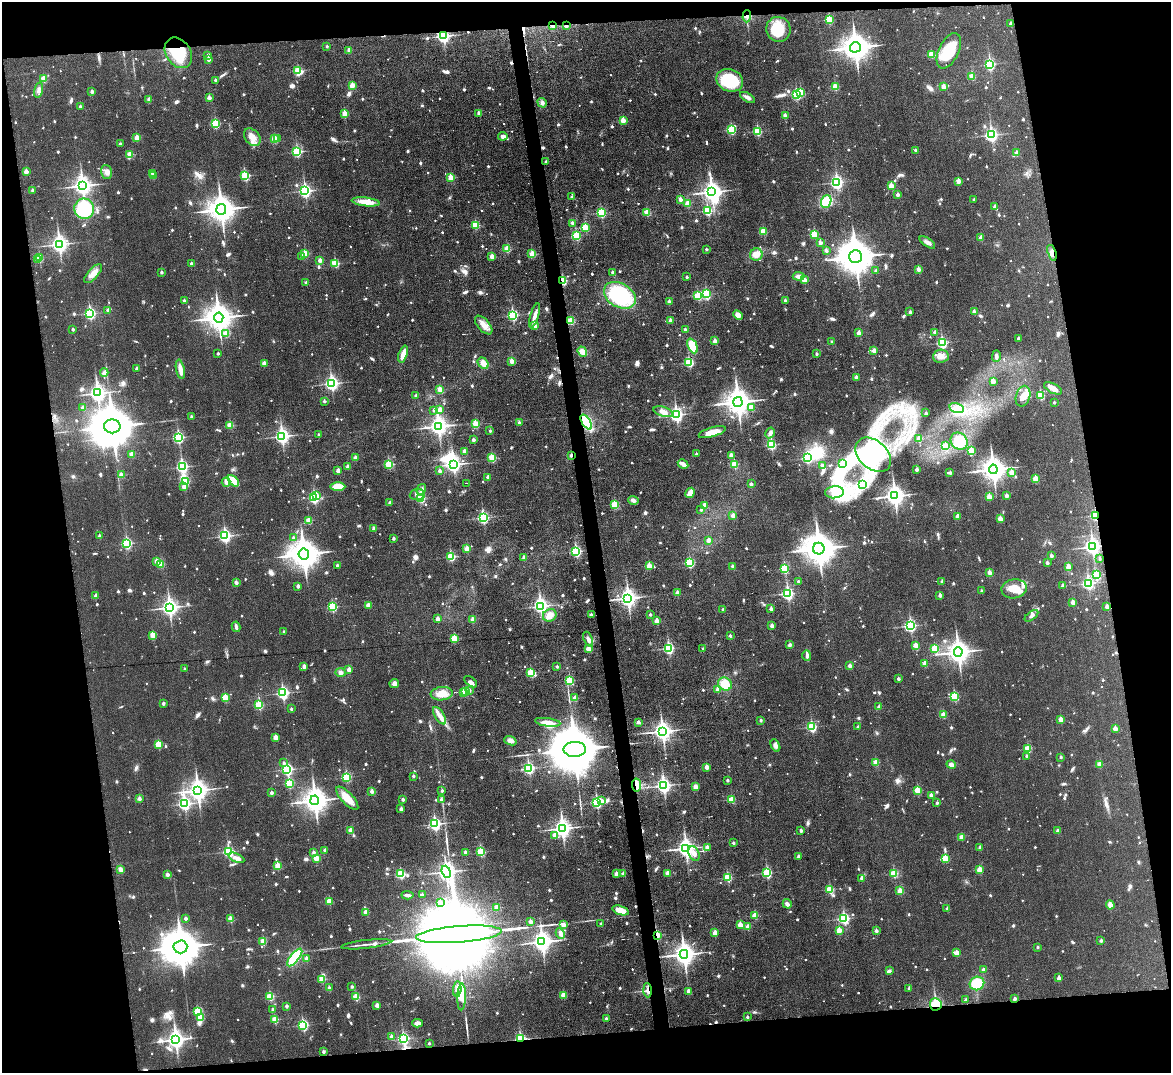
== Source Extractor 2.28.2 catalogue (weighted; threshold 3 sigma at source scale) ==
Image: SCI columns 1-4674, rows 131-4412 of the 4676 x 4653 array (HDU 1 of 3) = the unmasked area's bounding box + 8 px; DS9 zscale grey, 4 x 4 block average (1 PNG px = mean of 4 x 4 image px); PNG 1173 x 1075 px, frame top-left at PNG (2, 2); each listed source drawn as its Kron ellipse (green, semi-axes under 4 px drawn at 4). Shown black and unused: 19% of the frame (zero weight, under 3 of 6 exposures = <1% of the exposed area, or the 3 px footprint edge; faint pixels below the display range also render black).
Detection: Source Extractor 2.28.2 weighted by HDU 2 'WHT'. Background 0.0383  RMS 0.0043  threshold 0.0175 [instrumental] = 3 sigma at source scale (4.09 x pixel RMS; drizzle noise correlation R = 1.36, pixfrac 0.8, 0.05/0.05 arcsec/px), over >= 5 px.
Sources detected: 1558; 11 too faint to see at this stretch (4 x 4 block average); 16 inside a brighter object's white glare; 11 cosmic-ray / hot-pixel residue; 4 long thin detections or spike segments (spike, bleed or trail) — neither listed nor drawn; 14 coinciding with a brighter row at this scale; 25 inside a brighter listed object's ellipse — not listed separately; of the other 1477, all 500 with FLUX_AUTO >= 8.23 (the completeness limit of this list) listed and drawn (977 fainter detections not listed), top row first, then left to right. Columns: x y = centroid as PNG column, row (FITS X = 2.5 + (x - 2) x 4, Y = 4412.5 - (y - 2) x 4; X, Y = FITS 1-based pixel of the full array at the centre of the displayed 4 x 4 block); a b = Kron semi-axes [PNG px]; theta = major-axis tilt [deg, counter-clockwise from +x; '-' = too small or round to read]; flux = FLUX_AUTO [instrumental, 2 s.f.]
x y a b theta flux
747 16 6 3 88 8.5
829 20 3 2 - 130
1011 24 2 2 - 16
553 26 3 2 - 11
566 26 2 2 - 19
778 29 12 12 - 72
443 36 3 3 - 580
327 46 2 2 - 8.7
855 47 5 5 - 4000
349 50 2 2 - 25
949 51 19 10 64 94
178 53 16 12 -56 110
931 54 2 2 - 72
208 55 2 2 - 8.9
209 59 2 2 - 25
990 64 3 2 - 350
298 71 3 2 - 130
972 76 2 2 - 73
44 79 2 2 - 65
215 80 2 2 - 11
730 80 14 11 -22 130
352 85 2 2 - 55
944 86 2 2 - 41
835 87 2 2 - 94
39 90 8 3 77 9.5
92 91 2 2 - 19
800 92 3 2 - 97
796 95 3 2 - 210
747 97 8 3 -30 11
209 98 2 2 - 24
149 100 2 2 - 26
542 103 5 4 - 8.8
80 106 2 2 - 9.8
344 113 2 2 - 50
479 113 2 2 - 26
785 116 2 2 - 33
623 120 2 2 - 49
215 124 2 2 - 180
731 130 2 2 - 200
757 131 2 2 - 160
991 135 3 2 - 570
503 136 4 4 - 12
252 137 10 7 -50 25
137 138 2 2 - 46
275 139 2 2 - 100
278 139 2 2 - 8.8
120 144 2 2 - 11
915 150 2 2 - 8.7
297 152 3 2 - 230
1017 153 2 2 - 32
130 155 2 2 - 56
546 162 2 2 - 9
26 172 2 2 - 32
107 172 7 5 -74 13
152 173 2 2 - 11
153 176 2 2 - 35
245 176 2 2 - 230
451 178 2 2 - 72
958 181 2 2 - 35
837 182 3 2 - 570
82 186 4 3 - 1400
891 186 2 2 - 69
33 190 2 2 - 11
305 191 3 3 - 550
712 192 4 4 - 1500
898 195 2 2 - 19
571 197 2 2 - 9.9
680 199 2 2 - 28
974 199 2 2 - 12
826 201 6 5 - 62
366 202 14 4 -7 39
688 203 2 2 - 73
995 207 2 2 - 25
84 209 10 10 - 140
221 209 5 5 - 3700
707 211 2 2 - 190
647 212 2 2 - 74
601 213 2 2 - 210
572 223 2 2 - 13
475 225 2 2 - 110
585 227 2 2 - 130
763 231 2 2 - 75
814 234 2 2 - 110
576 236 3 2 - 200
981 238 2 2 - 35
927 242 9 3 -35 13
820 243 2 2 - 26
59 244 4 3 - 1100
507 249 2 2 - 85
706 249 2 2 - 8.6
826 251 2 2 - 20
1052 253 8 4 -71 12
305 254 2 2 - 80
532 254 2 2 - 82
756 254 6 6 - 25
492 256 2 2 - 45
302 257 2 2 - 12
855 257 6 6 - 8400
39 258 2 2 - 100
37 259 2 2 - 13
320 260 2 2 - 24
335 263 2 2 - 140
191 264 2 2 - 13
918 269 2 2 - 28
876 270 2 2 - 14
161 272 2 2 - 13
613 272 2 2 - 14
93 274 12 5 48 23
799 276 6 4 -2 12
687 277 2 2 - 11
804 280 2 2 - 40
563 281 2 2 - 140
306 282 2 2 - 8.4
706 294 3 2 - 250
620 295 17 12 -31 210
698 296 2 2 - 110
184 300 2 2 - 10
785 300 2 2 - 9.3
669 301 2 2 - 16
108 310 2 2 - 17
910 312 2 2 - 14
974 312 2 2 - 21
90 313 3 2 - 380
512 315 3 2 - 320
535 315 13 3 73 16
738 315 5 4 - 17
219 318 5 5 - 3800
670 320 2 2 - 20
571 321 2 2 - 92
484 325 11 6 -49 23
535 326 2 2 - 32
73 329 2 2 - 11
685 329 2 2 - 13
935 332 2 2 - 23
859 333 2 2 - 32
226 334 2 2 - 63
1018 338 2 2 - 15
715 341 2 2 - 25
832 342 2 2 - 11
942 343 3 2 - 320
692 346 8 4 -66 54
874 350 2 2 - 29
582 352 5 4 - 18
218 354 2 2 - 9.7
403 354 9 3 70 34
817 354 2 2 - 8.8
941 356 8 6 5 17
996 356 6 3 89 8.3
512 361 2 2 - 44
689 362 2 2 - 210
264 363 2 2 - 35
483 363 6 4 -49 19
137 368 2 2 - 18
180 369 10 3 -79 26
104 372 4 3 - 10
856 378 2 2 - 34
993 381 2 2 - 41
332 383 3 3 - 630
1053 388 10 5 -27 16
440 389 2 2 - 48
97 393 4 3 - 1100
1041 395 2 2 - 140
416 396 2 2 - 17
1023 396 10 7 75 22
324 401 2 2 - 11
738 402 5 4 - 3300
1054 402 2 2 - 8.9
752 407 2 2 - 21
83 408 2 2 - 23
957 408 7 5 -14 28
440 409 2 2 - 41
434 410 2 2 - 12
663 412 10 5 -17 22
926 413 2 2 - 13
676 415 3 3 - 690
192 417 2 2 - 14
586 422 8 4 -57 110
519 423 2 2 - 17
475 424 2 2 - 91
230 425 2 2 - 81
112 426 8 7 - 15000
438 426 4 3 - 1400
490 431 2 2 - 8.3
712 432 14 4 16 29
770 433 5 4 - 9
319 435 2 2 - 9.4
282 436 3 3 - 800
178 437 3 2 - 340
919 439 2 2 - 75
473 440 2 2 - 17
959 441 9 7 -47 48
771 445 3 2 - 230
945 446 2 2 - 45
971 450 2 2 - 110
465 451 3 3 - 8.2
132 454 2 2 - 41
696 454 2 2 - 9
571 455 2 2 - 13
731 455 2 2 - 21
873 455 20 14 -42 89
355 458 2 2 - 26
492 458 2 2 - 130
807 458 3 2 - 210
389 464 2 2 - 170
453 464 3 3 - 890
683 464 5 3 - 21
734 464 2 2 - 100
842 464 3 3 - 36
822 465 2 2 - 12
182 467 3 2 - 410
348 467 2 2 - 25
917 469 2 2 - 19
993 469 4 4 - 2900
338 471 2 2 - 30
439 471 2 2 - 15
950 473 2 2 - 14
1012 473 2 2 - 55
121 475 2 2 - 23
488 477 2 2 - 19
1036 479 2 2 - 87
185 481 2 2 - 130
233 481 7 3 -47 59
226 482 4 2 - 17
466 483 2 2 - 11
751 484 2 2 - 11
863 485 3 2 - 21
338 486 7 4 0 44
184 487 2 2 - 26
421 489 5 4 - 9.4
834 492 9 6 5 30
690 493 5 3 - 25
417 494 7 5 5 16
316 495 2 2 - 10
1006 495 2 2 - 21
895 496 4 3 - 1700
989 497 2 2 - 60
314 498 3 2 - 320
421 498 2 2 - 190
633 500 5 3 - 9.9
390 503 2 2 - 18
615 504 2 2 - 110
705 505 2 2 - 50
701 510 2 2 - 8.4
733 515 2 2 - 36
1095 515 2 2 - 210
958 516 2 2 - 26
483 518 3 2 - 350
1000 519 2 2 - 50
309 521 2 2 - 75
374 529 2 2 - 24
99 536 2 2 - 15
225 536 3 2 - 490
293 538 2 2 - 12
393 538 2 2 - 14
709 540 2 2 - 27
127 543 3 2 - 240
1092 547 3 3 - 900
467 549 2 2 - 60
819 549 6 5 - 5800
576 551 3 2 - 310
304 554 5 5 - 5000
1051 556 2 2 - 20
451 557 2 2 - 170
524 558 2 2 - 18
1100 559 2 2 - 9
157 561 2 2 - 36
690 562 2 2 - 230
1047 563 2 2 - 16
161 564 2 2 - 79
337 565 2 2 - 12
649 566 2 2 - 58
733 566 2 2 - 23
1068 567 4 3 - 11
784 569 2 2 - 180
989 573 2 2 - 29
1096 575 2 2 - 150
798 581 2 2 - 9.4
942 581 2 2 - 11
236 582 2 2 - 20
1088 583 3 2 - 430
1063 585 2 2 - 17
298 586 2 2 - 17
1014 589 13 9 9 37
982 591 2 2 - 11
677 593 2 2 - 34
788 593 3 2 - 450
940 595 2 2 - 20
96 596 2 2 - 23
628 598 4 3 - 1300
1073 602 2 2 - 32
368 605 2 2 - 41
540 606 3 3 - 670
169 607 3 3 - 1100
332 607 2 2 - 210
1107 607 2 2 - 26
723 609 2 2 - 12
771 609 2 2 - 20
650 614 2 2 - 12
550 615 7 6 - 19
591 615 2 2 - 11
1031 616 8 3 37 9
438 619 2 2 - 36
473 620 2 2 - 42
657 621 2 2 - 35
910 625 3 2 - 450
772 626 2 2 - 26
236 627 5 3 - 8.5
284 632 2 2 - 10
153 635 2 2 - 80
730 636 2 2 - 13
454 638 2 2 - 100
588 639 8 4 -69 10
790 645 2 2 - 19
916 646 2 2 - 70
669 648 3 2 - 310
588 649 2 2 - 58
703 649 2 2 - 10
935 649 2 2 - 130
958 652 5 4 - 2500
807 655 5 4 - 8.4
925 664 2 2 - 44
304 666 2 2 - 23
557 666 2 2 - 11
850 666 2 2 - 21
185 669 2 2 - 10
349 670 2 2 - 30
340 673 5 4 - 8.2
531 673 2 2 - 140
898 679 2 2 - 16
569 680 2 2 - 150
471 682 7 3 -38 8.7
394 684 5 5 - 9.9
725 684 7 6 - 45
717 689 2 2 - 21
469 690 2 2 - 13
464 692 2 2 - 62
466 692 2 2 - 31
283 693 3 2 - 490
442 694 11 6 7 37
954 696 2 2 - 180
225 698 2 2 - 100
575 698 2 2 - 39
163 703 2 2 - 13
259 705 2 2 - 150
879 707 2 2 - 15
291 709 2 2 - 9.1
943 715 2 2 - 55
440 716 10 4 -57 18
1061 719 2 2 - 39
761 720 2 2 - 10
548 722 13 4 -8 20
638 722 2 2 - 16
812 727 3 2 - 240
858 727 2 2 - 10
1115 728 2 2 - 38
662 731 4 3 - 1400
276 737 2 2 - 42
510 741 6 4 -22 14
158 744 2 2 - 100
775 745 6 4 -62 11
575 749 11 7 2 26000
1028 749 2 2 - 100
1026 756 2 2 - 8.3
1061 757 2 2 - 8.8
876 762 2 2 - 55
283 763 2 2 - 8.4
951 764 5 3 - 9.5
1100 764 2 2 - 57
707 767 2 2 - 33
528 768 3 2 - 340
287 769 3 2 - 370
413 776 2 2 - 11
346 777 2 2 - 210
727 780 2 2 - 9.7
289 783 2 2 - 170
637 785 6 4 -80 34
664 785 3 3 - 760
695 787 4 3 - 15
198 790 4 3 - 1800
918 790 2 2 - 95
372 791 2 2 - 23
442 791 2 2 - 9
271 793 2 2 - 17
931 795 2 2 - 15
347 798 15 5 -46 37
139 799 2 2 - 23
403 799 2 2 - 13
732 799 2 2 - 85
315 800 5 4 - 3000
441 800 2 2 - 12
601 801 2 2 - 22
597 802 3 2 - 310
937 803 2 2 - 9.4
184 804 3 2 - 470
401 809 2 2 - 18
435 824 3 2 - 470
562 828 4 3 - 1200
351 830 2 2 - 46
801 831 2 2 - 15
1058 831 2 2 - 23
554 835 2 2 - 16
962 838 2 2 - 25
733 843 2 2 - 10
980 847 2 2 - 18
686 848 4 3 - 1300
707 848 2 2 - 33
325 850 2 2 - 16
228 852 3 2 - 300
313 852 2 2 - 15
465 852 2 2 - 18
481 852 2 2 - 160
694 854 8 5 -65 16
799 856 2 2 - 18
236 858 8 3 -25 13
316 858 2 2 - 69
945 858 3 2 - 110
277 866 2 2 - 74
121 869 3 2 - 16
979 870 2 2 - 65
446 872 6 3 -69 1200
623 873 2 2 - 15
668 873 2 2 - 42
767 873 3 2 - 220
894 873 2 2 - 120
401 874 2 2 - 200
616 874 2 2 - 36
167 875 2 2 - 21
728 877 2 2 - 150
862 879 2 2 - 12
830 889 2 2 - 130
900 891 2 2 - 59
407 895 6 2 -4 9
422 895 2 2 - 16
329 901 2 2 - 70
440 903 2 2 - 42
787 904 5 3 - 9.1
1110 905 4 4 - 14
496 907 2 2 - 53
947 909 2 2 - 19
620 910 8 4 -18 40
366 912 2 2 - 46
755 915 2 2 - 65
186 918 2 2 - 15
230 919 2 2 - 66
844 919 3 2 - 330
530 922 2 2 - 26
601 924 2 2 - 11
563 925 2 2 - 32
740 925 2 2 - 45
748 927 2 2 - 37
839 930 2 2 - 63
876 931 2 2 - 14
715 933 2 2 - 48
459 934 43 8 4 130000
560 934 5 3 - 13
657 935 3 2 - 66
1101 940 2 2 - 16
263 941 2 2 - 81
542 942 4 3 - 1600
366 944 25 2 6 13
180 947 7 6 - 10000
1037 947 2 2 - 8.6
957 953 2 2 - 43
684 954 4 4 - 2100
295 957 11 4 51 110
306 959 2 2 - 34
983 970 2 2 - 22
889 971 3 2 - 10
1059 978 2 2 - 27
322 979 2 2 - 100
977 983 7 6 - 73
352 987 2 2 - 10
329 988 2 2 - 22
909 988 2 2 - 11
457 989 8 3 87 13
647 990 7 3 -87 9
688 991 2 2 - 16
563 995 2 2 - 55
270 996 2 2 - 130
356 997 2 2 - 110
462 997 13 2 88 140
1015 999 2 2 - 17
966 1000 2 2 - 17
936 1004 6 6 - 87
377 1005 2 2 - 34
286 1006 2 2 - 15
272 1009 2 2 - 9.5
198 1011 2 2 - 110
747 1017 2 2 - 10
201 1018 2 2 - 84
606 1018 2 2 - 12
275 1020 2 2 - 100
417 1023 5 3 - 14
303 1025 3 2 - 290
391 1036 2 2 - 17
176 1039 4 3 - 1300
403 1039 3 2 - 340
520 1039 2 2 - 320
429 1043 2 2 - 8.8
323 1052 2 2 - 13
Overlapping masked pixels (flux is a lower limit): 16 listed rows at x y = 747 16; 553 26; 566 26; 443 36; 178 53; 1052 253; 563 281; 586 422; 571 455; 1095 515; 637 785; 657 935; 647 990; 1015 999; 936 1004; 520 1039
Diffuse or blended objects may show on this block-average render without a row.